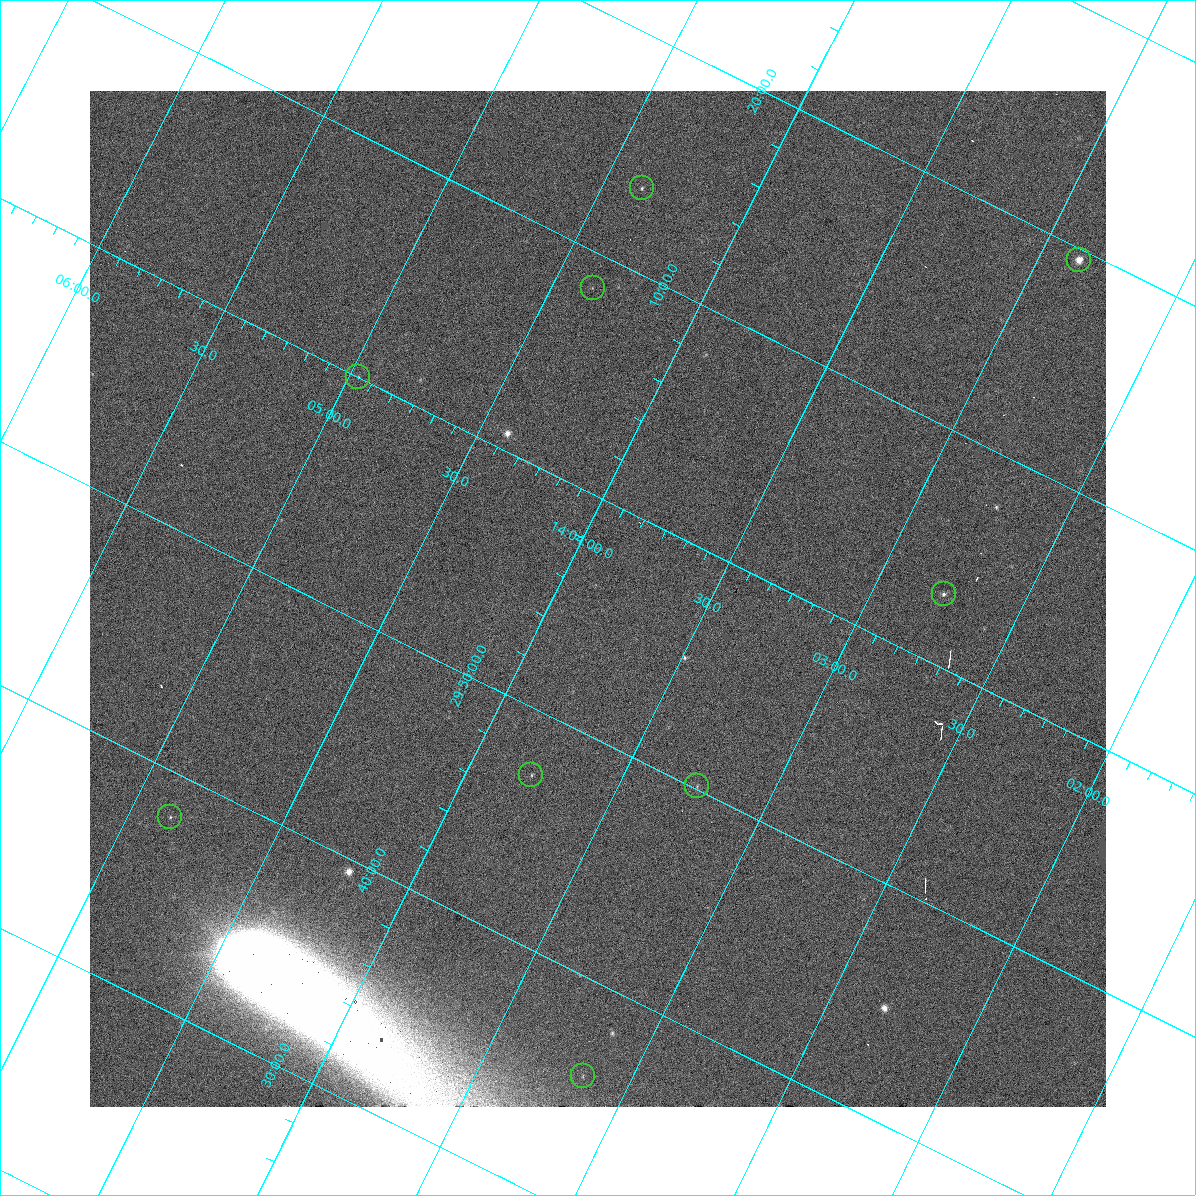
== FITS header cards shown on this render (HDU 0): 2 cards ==
NAXIS1  =                 1016 / length of data axis 1
NAXIS2  =                 1016 / length of data axis 2

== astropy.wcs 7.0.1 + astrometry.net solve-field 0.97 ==
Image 1016 x 1016 px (HDU 0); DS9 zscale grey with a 90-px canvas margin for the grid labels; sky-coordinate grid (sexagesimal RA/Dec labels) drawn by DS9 from the SOLVED WCS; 9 Tycho-2 reference stars matched to detected sources circled (green)
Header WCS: RA---SIN-SIP/DEC--SIN-SIP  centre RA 14:03:51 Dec +29:56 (210.96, +29.93 deg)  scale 2.76 arcsec/px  FOV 46.7' x 46.6'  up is +27 deg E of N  parity normal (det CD < 0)
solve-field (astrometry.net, Tycho-2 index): VERIFIED the header's WCS against the Tycho-2 star catalogue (verified at 3 index scales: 7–9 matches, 0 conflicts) and refined it, rather than solving blind
Solved WCS: RA---TAN-SIP/DEC--TAN-SIP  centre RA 14:03:51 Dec +29:56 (210.96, +29.93 deg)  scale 2.76 arcsec/px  FOV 46.7' x 46.7'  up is +27 deg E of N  parity normal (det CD < 0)
The solver's refit moves the header's centre by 0.31 arcsec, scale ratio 0.9999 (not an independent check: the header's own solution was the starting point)
Tycho-2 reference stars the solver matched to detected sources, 9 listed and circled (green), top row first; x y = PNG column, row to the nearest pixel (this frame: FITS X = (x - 90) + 1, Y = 1016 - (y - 91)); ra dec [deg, ICRS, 3 dp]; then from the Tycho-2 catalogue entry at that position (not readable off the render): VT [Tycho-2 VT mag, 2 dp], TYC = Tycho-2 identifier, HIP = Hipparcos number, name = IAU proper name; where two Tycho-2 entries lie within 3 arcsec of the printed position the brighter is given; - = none
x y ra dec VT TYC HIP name
642 188 211.093 +30.226 11.83 2545-973-1 - -
1079 260 210.717 +30.326 9.19 2545-741-1 68627 -
593 288 211.092 +30.141 11.89 2545-811-1 - -
358 377 211.242 +30.000 11.68 2545-864-1 - -
944 594 210.692 +30.051 11.49 2545-988-1 - -
531 775 210.947 +29.787 12.10 2012-868-1 - -
697 786 210.812 +29.836 12.26 2012-945-1 - -
170 817 211.216 +29.634 12.11 2012-544-1 - -
583 1076 210.790 +29.597 11.17 2012-1004-1 - -